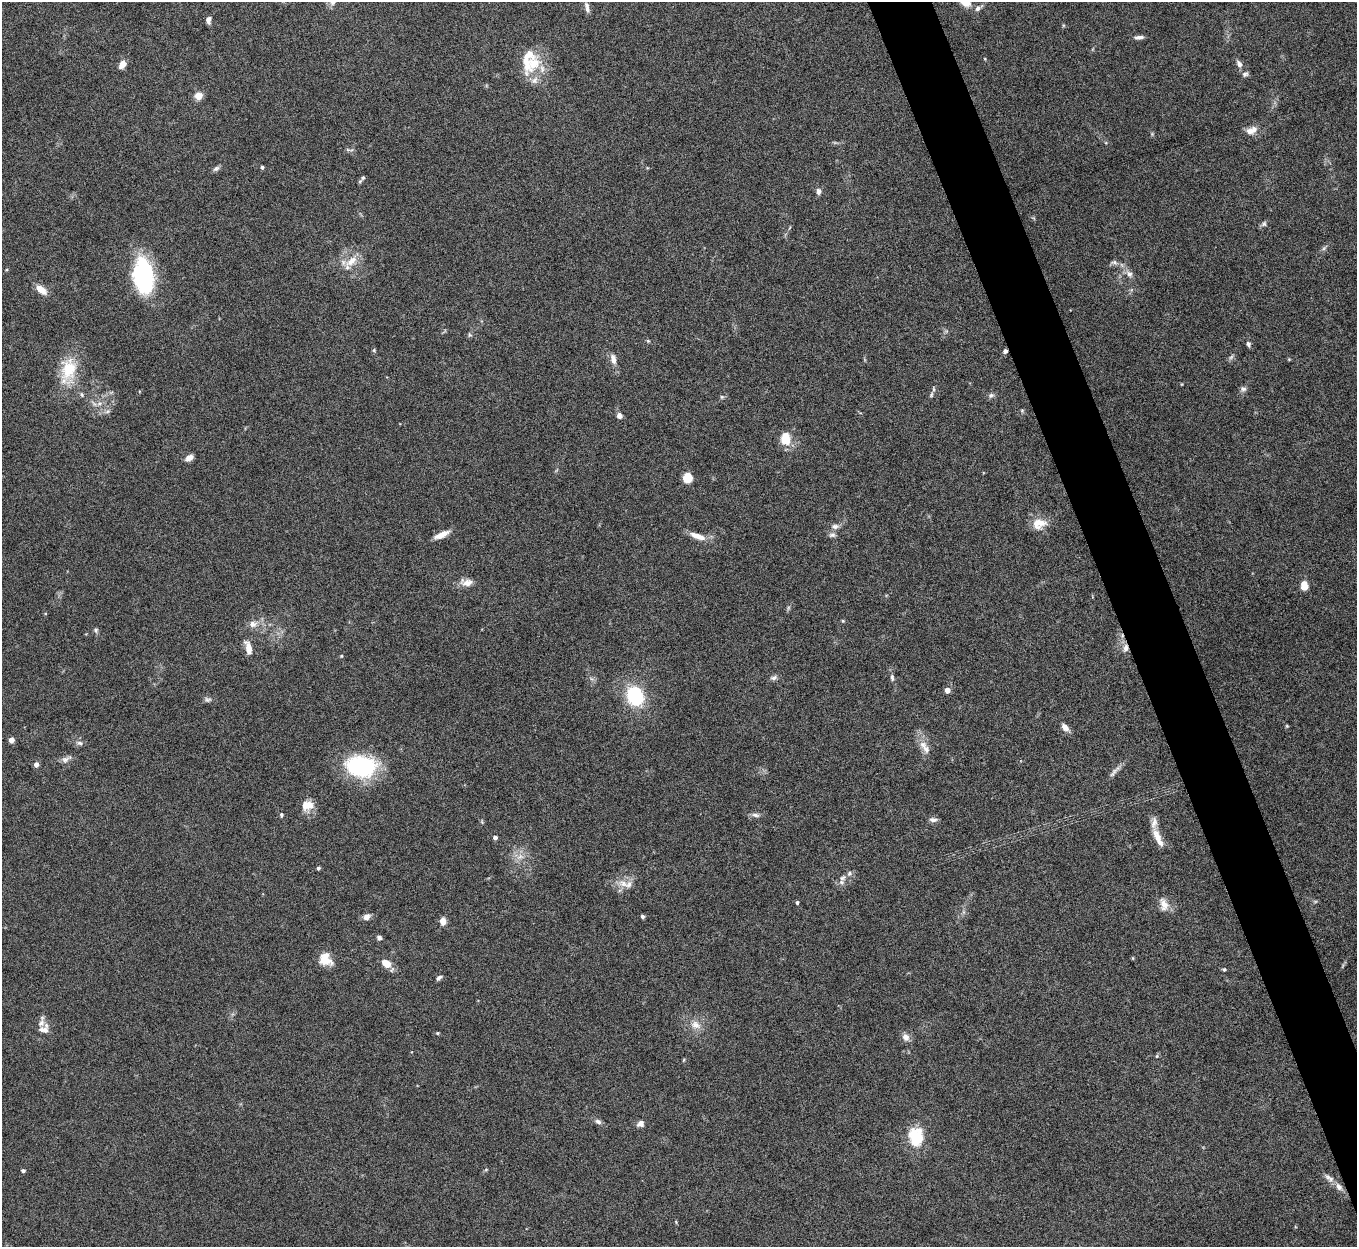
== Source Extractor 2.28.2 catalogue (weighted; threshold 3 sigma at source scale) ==
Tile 6 of 4 x 4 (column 2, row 2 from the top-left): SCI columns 1358-2712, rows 2642-3886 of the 5424 x 5408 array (HDU 1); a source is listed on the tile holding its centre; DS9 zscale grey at full resolution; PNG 1359 x 1249 px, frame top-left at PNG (2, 2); no overlay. Shown black and unused: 4% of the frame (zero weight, under 5 of 10 exposures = <1% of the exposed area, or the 3 px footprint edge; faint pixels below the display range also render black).
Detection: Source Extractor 2.28.2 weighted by HDU 2 'WHT'; one run over the whole footprint, this tile lists its part. Background 0.142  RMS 0.0057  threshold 0.0232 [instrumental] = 3 sigma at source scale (4.09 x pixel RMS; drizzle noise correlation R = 1.36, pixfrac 0.8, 0.05/0.05 arcsec/px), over >= 5 px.
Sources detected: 115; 1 too faint to see at this stretch — not listed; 10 inside a brighter listed object's ellipse — not listed separately; the other 104 listed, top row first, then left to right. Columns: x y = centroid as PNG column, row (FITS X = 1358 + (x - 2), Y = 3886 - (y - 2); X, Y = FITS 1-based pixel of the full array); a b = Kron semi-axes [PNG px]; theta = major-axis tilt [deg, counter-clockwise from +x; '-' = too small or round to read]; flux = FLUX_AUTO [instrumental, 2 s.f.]
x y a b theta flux
587 7 13 5 -74 2.1
978 8 12 6 34 2.1
208 20 8 5 88 2.1
1139 37 12 5 4 1.9
533 63 27 20 46 15
122 64 7 5 56 5.7
1239 64 10 6 -61 2.3
1245 74 8 6 31 1.4
198 96 5 5 - 18
1251 130 16 9 24 4.6
349 150 14 3 -2 1.2
262 167 4 4 - 0.99
216 169 10 5 32 1.4
363 178 7 5 44 1
818 191 8 6 -87 1.9
1264 224 8 6 45 1.3
1324 248 8 4 45 1.1
351 261 22 9 38 7.1
1114 262 10 6 -2 1.7
1129 274 10 7 -51 2.5
143 276 35 18 -83 63
41 290 15 7 -37 5.6
470 335 7 5 -72 0.81
648 341 5 5 - 0.62
1248 344 7 5 -75 1.3
374 350 5 5 - 0.64
1005 351 5 5 - 1.5
613 359 12 6 -79 3.6
1289 359 4 3 - 0.44
68 371 39 21 81 20
1243 389 8 7 - 1.6
931 395 8 5 72 1.2
991 395 8 6 25 1.5
722 397 6 5 - 0.91
99 403 8 6 20 2.1
108 411 8 5 31 1.2
1022 411 6 5 - 0.71
619 416 6 5 - 2.7
786 438 14 11 90 9.8
189 458 9 6 30 3.3
687 477 10 9 - 6.9
1039 523 19 14 10 8.1
835 526 11 7 7 2.5
442 535 19 6 25 5
832 535 9 7 8 1.7
697 536 23 7 -20 5.6
467 583 15 9 -5 4.7
1304 585 9 7 -86 5.8
788 608 7 4 72 0.84
843 621 5 4 - 0.59
253 624 11 9 4 3.6
96 630 7 5 -66 1.2
248 648 18 8 -75 4.9
1126 648 11 7 83 3.1
341 656 4 4 - 0.53
892 677 10 5 -81 1.6
774 678 11 6 17 1.6
947 690 4 4 - 4.8
635 696 18 15 -67 33
208 700 9 6 -3 1.5
1287 726 5 4 - 0.55
1065 727 11 7 -47 3
11 740 4 4 - 5.1
79 743 9 6 -3 1.6
923 745 13 9 -50 4
66 759 15 7 26 2.4
36 764 4 4 - 3.3
361 766 35 24 -7 46
1114 771 23 5 48 2.7
309 805 15 14 - 6
281 815 6 5 - 0.84
755 815 11 5 -10 1.9
933 820 10 5 -1 1.9
482 822 6 4 -48 0.63
495 837 4 4 - 1.8
1158 838 29 8 -65 6.6
520 857 11 7 22 3.4
318 868 4 4 - 1
842 878 10 8 48 2.6
623 883 16 9 -18 5.2
797 902 4 3 - 0.92
1164 904 18 10 -75 5
366 917 8 6 38 3.1
642 917 4 4 - 1.3
443 921 7 6 - 4.6
379 938 6 5 - 1.6
1133 958 5 3 - 0.45
325 959 16 13 -41 7.6
386 964 10 7 -37 7.6
1224 969 4 4 - 0.71
439 978 8 5 43 1.3
41 1023 13 9 56 3.5
696 1025 16 11 -24 5.5
438 1033 4 4 - 0.6
906 1037 11 9 -61 2.9
1157 1056 5 3 - 0.6
598 1122 8 6 -25 1.7
640 1124 9 7 33 2.4
916 1138 21 16 -66 18
486 1169 6 3 20 0.57
23 1171 4 3 - 1.3
1329 1178 16 7 -38 2.7
1339 1187 11 7 -59 2.8
676 1222 5 3 - 0.52
Overlapping masked pixels (flux is a lower limit): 2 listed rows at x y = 1005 351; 1126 648